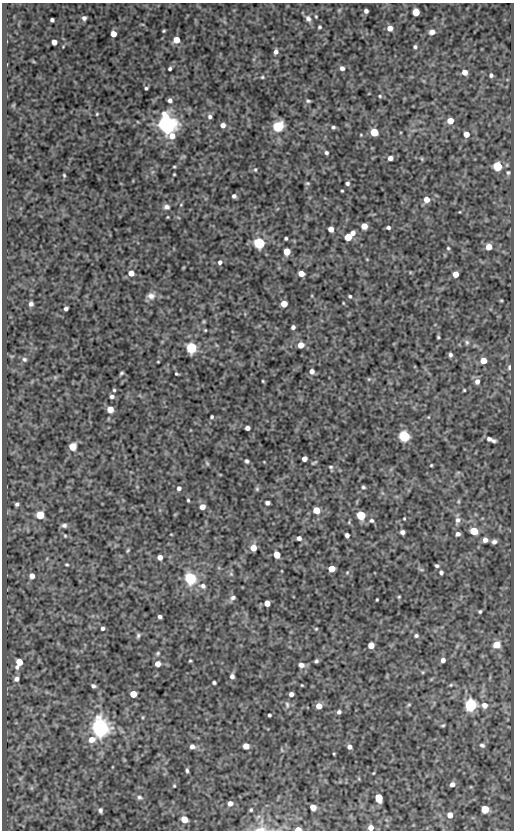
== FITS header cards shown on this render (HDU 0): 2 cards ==
NAXIS1  =                  512
NAXIS2  =                  828

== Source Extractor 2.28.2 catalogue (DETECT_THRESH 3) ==
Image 512 x 828 px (HDU 0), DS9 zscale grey, 1 PNG px = 1 image px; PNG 516 x 832 px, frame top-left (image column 1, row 828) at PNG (2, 3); no overlay
Background 84.9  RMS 0.52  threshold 1.56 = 3 sigma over >= 5 px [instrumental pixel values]
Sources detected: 209; all 209 listed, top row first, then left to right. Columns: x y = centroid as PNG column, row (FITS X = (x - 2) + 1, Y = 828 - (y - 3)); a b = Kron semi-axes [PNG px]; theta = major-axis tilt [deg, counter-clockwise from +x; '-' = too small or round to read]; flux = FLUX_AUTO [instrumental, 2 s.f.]
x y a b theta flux
339 10 5 5 - 42
366 11 4 4 - 99
416 12 5 5 - 610
316 16 4 3 - 36
84 18 5 5 - 110
308 18 9 6 -58 150
52 20 4 4 - 81
142 24 6 3 -18 29
319 27 4 3 - 56
390 28 6 5 - 230
164 31 3 2 - 38
432 32 6 5 - 180
113 34 5 4 - 360
176 40 5 5 - 440
54 42 5 4 - 270
415 47 4 4 - 62
276 52 6 5 - 120
342 68 5 5 - 120
170 69 3 3 - 60
465 72 5 5 - 260
491 75 5 4 - 72
262 77 5 4 - 43
146 88 4 3 - 54
380 96 4 4 - 43
170 100 4 4 - 100
308 101 5 3 - 57
97 114 3 3 - 31
210 117 6 6 - 90
450 121 5 5 - 410
167 124 7 6 - 24000
223 125 5 5 - 190
278 126 6 5 - 3000
333 127 4 4 - 61
374 132 5 5 - 1200
466 134 5 5 - 290
172 136 9 8 - 360
326 153 4 3 - 67
390 158 5 4 - 160
422 159 6 4 -71 37
497 166 5 5 - 2000
174 167 5 3 - 33
255 170 5 4 - 42
508 173 6 5 - 65
174 174 3 2 - 30
64 175 4 3 - 40
307 183 6 4 0 48
347 183 4 4 - 82
342 191 3 2 - 32
234 196 4 4 - 90
426 200 6 6 - 280
167 207 7 6 - 120
364 226 5 5 - 390
388 228 4 3 - 75
331 229 5 4 - 230
353 233 5 5 - 150
348 237 5 5 - 840
286 238 3 3 - 53
259 243 5 5 - 5300
489 247 5 5 - 370
448 248 4 4 - 39
287 252 5 5 - 560
220 262 5 5 - 89
131 273 5 5 - 330
301 273 5 4 - 360
456 274 5 5 - 320
151 296 10 9 - 210
350 296 4 3 - 49
501 300 5 3 - 34
343 303 4 3 - 26
31 304 4 4 - 110
284 304 5 5 - 500
66 309 4 3 - 87
204 321 6 3 72 36
293 327 4 4 - 100
205 330 3 3 - 32
438 337 3 3 - 44
467 342 7 5 78 79
301 345 5 5 - 340
191 348 5 5 - 4100
450 355 5 4 - 82
24 359 6 5 - 67
483 361 5 5 - 440
158 362 3 2 - 27
509 367 5 4 - 83
312 371 5 5 - 160
121 373 4 3 - 53
176 374 3 3 - 41
369 379 5 5 - 43
263 381 3 2 - 32
477 381 7 6 - 160
114 390 4 4 - 44
464 390 3 3 - 34
112 396 5 5 - 88
110 409 5 5 - 490
212 417 3 3 - 52
428 417 4 4 - 30
247 428 4 4 - 170
404 436 6 5 - 4300
489 439 7 4 -21 120
493 441 5 3 - 80
73 446 5 5 - 820
304 459 5 4 - 180
247 461 4 4 - 72
207 463 7 4 -46 51
314 463 7 3 31 45
431 465 3 3 - 33
331 467 6 5 - 59
458 472 7 4 1 47
363 487 5 3 - 56
179 488 5 5 - 100
257 489 6 5 - 53
188 500 3 3 - 41
458 501 6 4 90 48
267 503 4 4 - 120
17 504 4 4 - 79
202 507 5 4 - 230
316 510 5 5 - 610
40 515 5 5 - 1100
361 515 5 5 - 1800
404 518 3 3 - 32
371 520 6 5 - 70
458 520 10 7 69 170
64 525 7 5 -9 100
474 531 5 5 - 1000
402 532 4 4 - 120
171 534 3 2 - 24
458 534 5 4 - 110
347 535 4 4 - 110
65 536 5 4 - 35
299 538 4 4 - 130
485 540 5 5 - 160
494 542 5 5 - 110
253 548 5 5 - 380
128 550 7 3 55 44
277 555 5 5 - 540
160 557 5 4 - 180
67 564 5 4 - 41
437 566 5 4 - 67
331 569 5 5 - 540
421 570 8 4 -9 51
347 572 5 3 - 38
441 572 5 4 - 74
231 574 6 5 - 61
32 576 5 5 - 230
190 578 6 5 - 6200
203 586 8 7 - 140
399 597 4 3 - 37
233 598 7 6 - 100
377 600 3 2 - 35
267 603 5 5 - 340
480 611 4 3 - 52
160 617 4 4 - 85
102 628 4 4 - 80
316 629 4 4 - 36
138 636 6 4 70 69
416 636 6 5 - 70
371 645 5 5 - 380
497 645 6 5 - 610
158 653 6 5 - 56
443 660 4 4 - 130
190 661 3 3 - 37
316 661 4 3 - 61
19 662 8 5 68 620
158 664 5 4 - 260
301 665 7 6 - 180
423 672 5 3 - 33
232 676 5 4 - 120
16 679 6 5 - 150
214 682 4 3 - 65
302 685 3 2 - 29
451 685 5 4 - 39
93 686 5 4 - 89
133 694 5 5 - 620
291 694 4 4 - 140
287 705 9 5 -82 97
409 705 5 4 - 43
471 705 6 6 - 6400
484 705 7 6 - 190
319 706 5 5 - 300
339 712 4 4 - 85
269 715 3 3 - 59
143 717 5 3 - 34
443 725 4 3 - 43
100 728 7 6 - 21000
92 739 9 7 22 320
482 745 6 4 -19 70
246 746 5 5 - 330
192 747 6 5 - 150
350 747 5 4 - 140
282 750 6 3 -71 37
187 770 5 3 - 62
373 773 3 2 - 26
20 778 7 4 -18 55
452 784 5 4 - 150
174 786 4 3 - 36
31 788 7 4 90 51
139 797 8 6 -14 96
379 797 6 5 - 760
230 803 4 4 - 190
313 807 5 5 - 440
485 809 5 5 - 920
100 810 5 4 - 84
251 810 3 3 - 44
450 815 6 5 - 230
184 819 5 5 - 550
262 821 7 4 71 73
371 828 5 5 - 220
260 829 16 6 5 230
298 829 5 3 - 290
At the frame edge (FLAGS 8, measured only in part): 3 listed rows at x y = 371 828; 260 829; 298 829